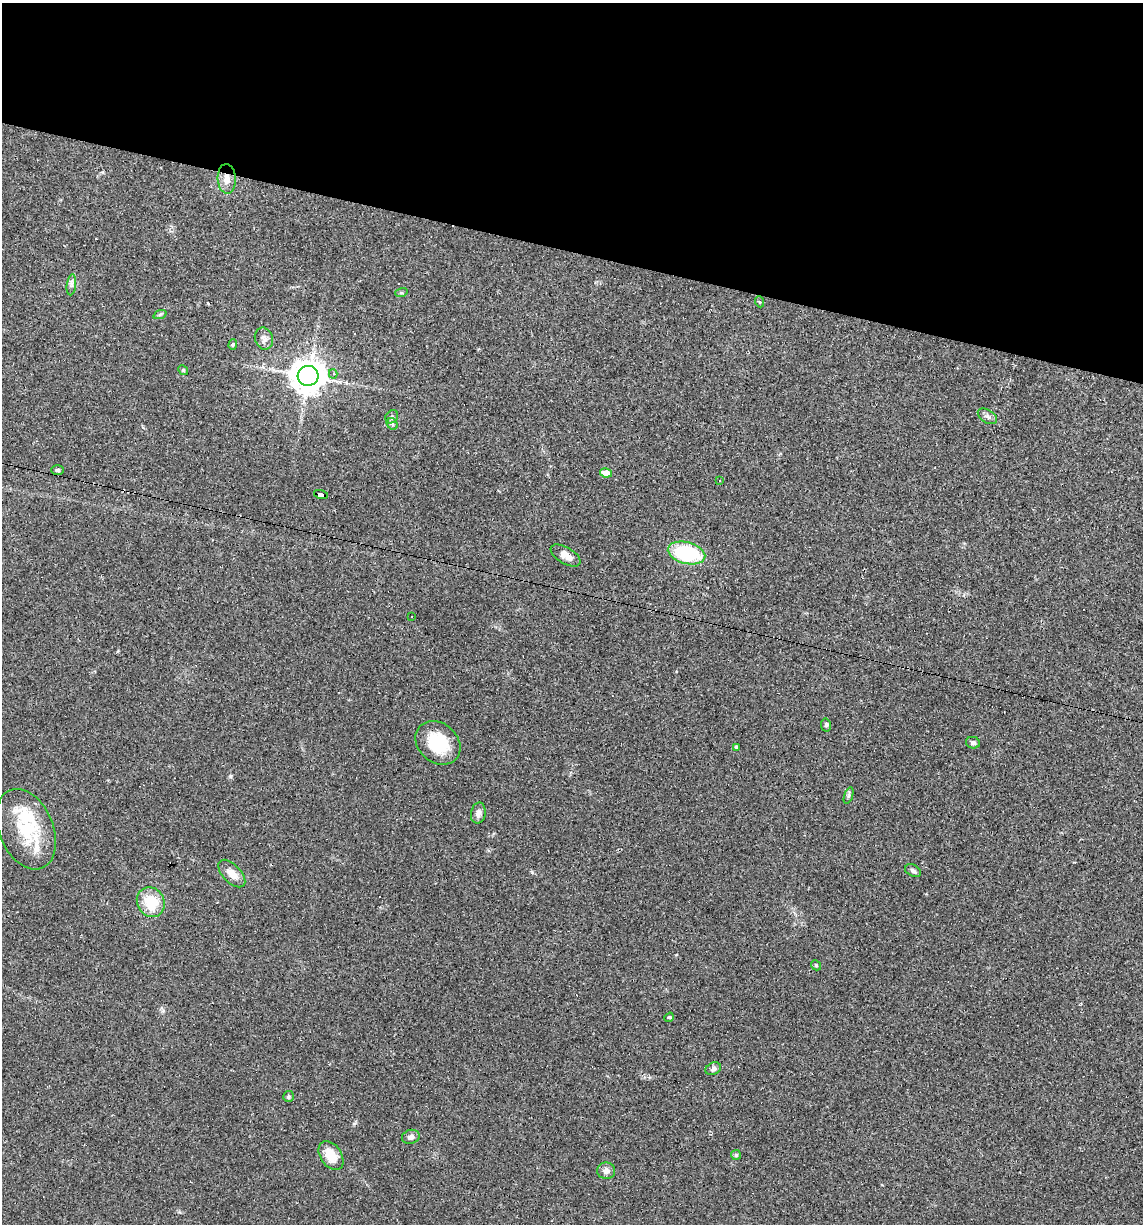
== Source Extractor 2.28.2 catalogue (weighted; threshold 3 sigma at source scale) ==
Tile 2 of 4 x 4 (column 2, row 1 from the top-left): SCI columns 1254-2394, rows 3666-4887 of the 4907 x 4887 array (HDU 1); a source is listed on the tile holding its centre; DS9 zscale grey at full resolution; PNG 1145 x 1226 px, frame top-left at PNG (2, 3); each listed source drawn as its Kron ellipse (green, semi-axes under 4 px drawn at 4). Shown black and unused: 20% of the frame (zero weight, under 2 of 3 exposures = <1% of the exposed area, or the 3 px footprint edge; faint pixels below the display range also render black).
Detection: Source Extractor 2.28.2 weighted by HDU 2 'WHT'; one run over the whole footprint, this tile lists its part. Background 0.0519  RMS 0.0065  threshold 0.0294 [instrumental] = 3 sigma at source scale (4.5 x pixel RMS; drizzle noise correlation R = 1.50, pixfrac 1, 0.05/0.05 arcsec/px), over >= 5 px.
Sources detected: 43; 3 cosmic-ray / hot-pixel residue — neither listed nor drawn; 2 inside a brighter listed object's ellipse — not listed separately; the other 38 listed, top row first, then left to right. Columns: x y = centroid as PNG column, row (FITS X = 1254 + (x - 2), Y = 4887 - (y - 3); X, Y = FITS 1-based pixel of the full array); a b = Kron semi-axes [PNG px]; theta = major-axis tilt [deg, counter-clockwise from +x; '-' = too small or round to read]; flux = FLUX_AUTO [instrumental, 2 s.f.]
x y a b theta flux
227 179 15 9 -87 5.8
71 285 10 4 83 1.8
401 293 6 4 17 0.85
760 302 5 3 - 0.68
160 314 7 4 20 1.1
264 338 11 9 -71 2.9
233 344 5 4 - 0.9
183 370 5 4 - 0.86
333 374 5 4 - 1.1
308 376 10 10 - 1100
987 416 11 6 -32 2.2
392 417 7 6 - 1.5
392 424 6 5 - 1.4
58 470 6 5 - 1.1
606 473 6 4 -10 5.6
720 480 3 3 - 0.76
321 494 7 4 -16 110
687 553 19 10 -14 53
566 555 16 8 -31 5.5
411 617 3 2 - 0.69
826 725 6 5 - 1.3
438 743 24 19 -41 27
973 743 7 5 -11 1.8
737 747 4 4 - 1.4
849 795 8 3 71 1.3
478 813 10 7 78 3
26 829 42 27 -67 36
913 871 8 5 -28 1.7
232 874 17 9 -46 6.8
151 902 15 13 -59 20
816 965 5 4 - 0.85
669 1017 5 4 - 0.77
713 1069 8 6 28 1.7
288 1096 5 5 - 1.3
411 1137 9 7 16 2.5
736 1155 5 5 - 0.93
331 1156 16 10 -55 10
606 1171 9 8 - 2.9
Overlapping masked pixels (flux is a lower limit): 2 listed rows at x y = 227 179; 321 494
Unlisted compact peaks at least as high as the median listed source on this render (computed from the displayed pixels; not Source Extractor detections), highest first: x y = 230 776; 532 872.